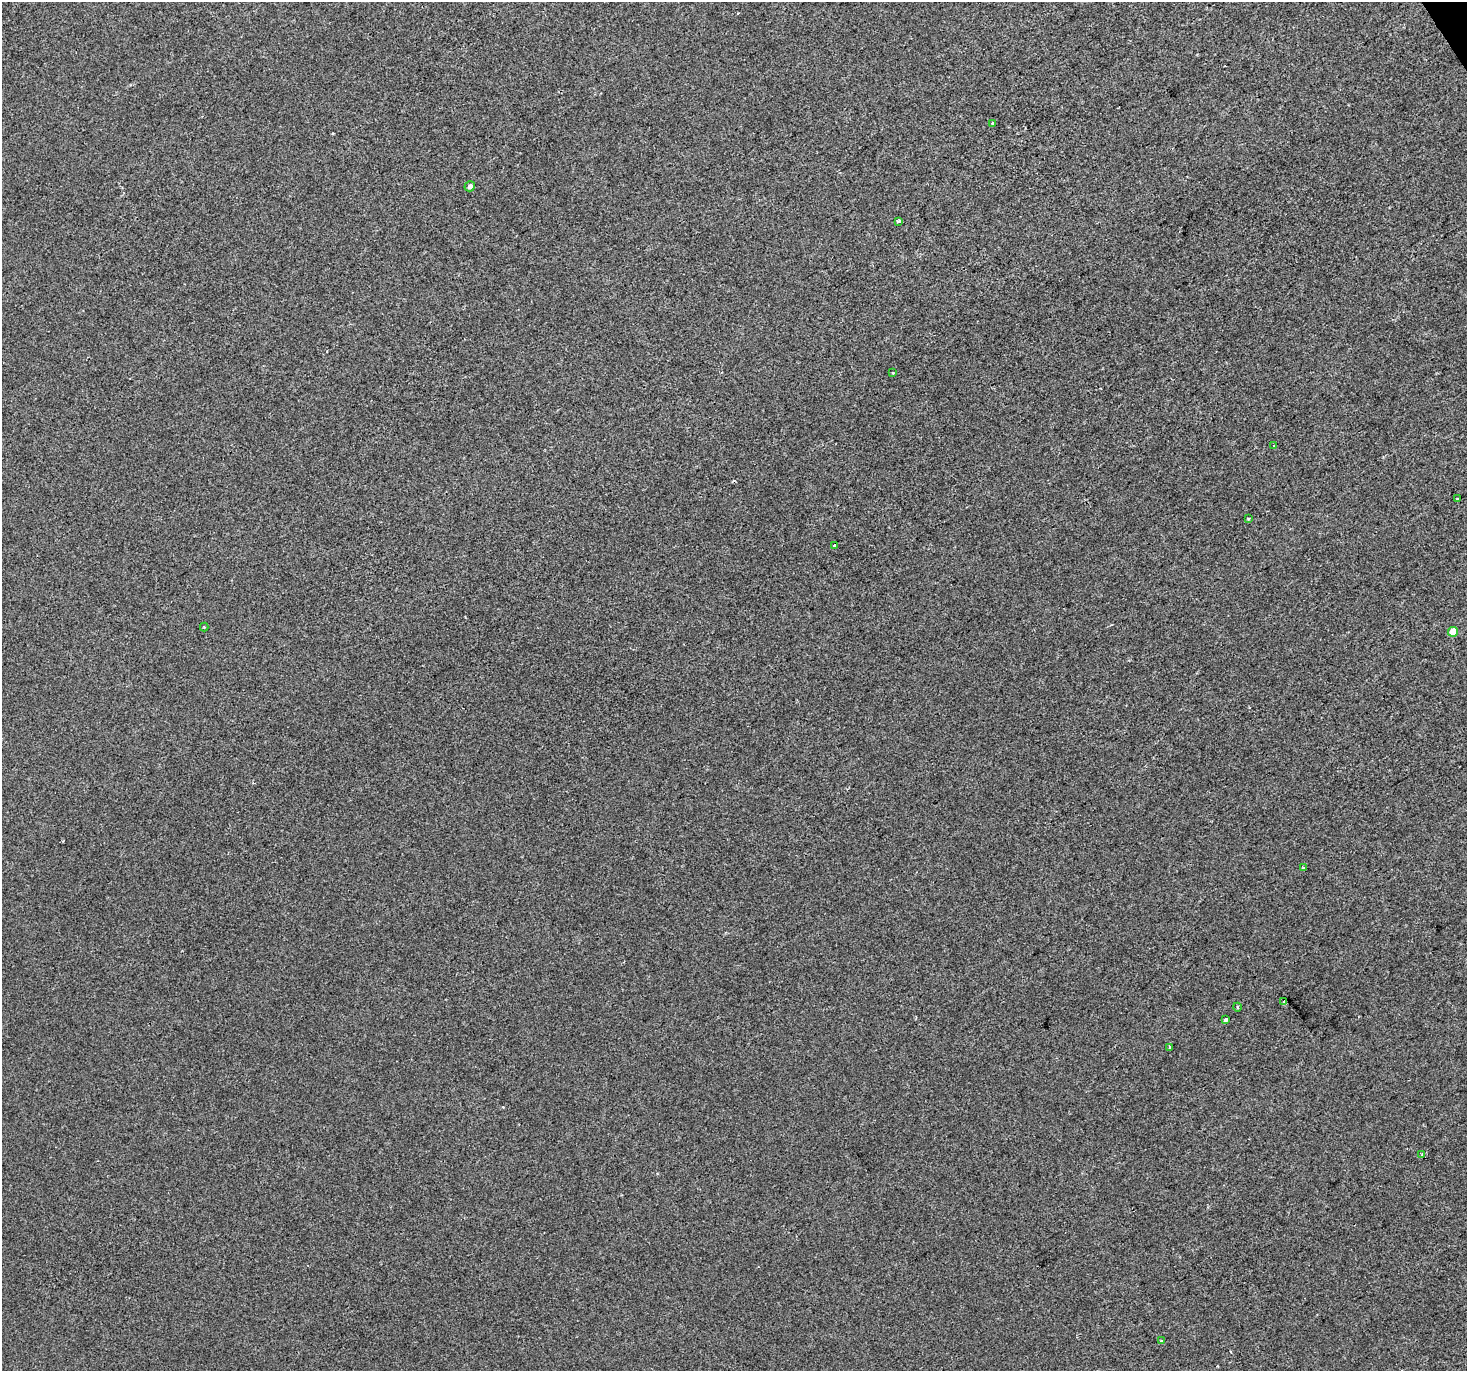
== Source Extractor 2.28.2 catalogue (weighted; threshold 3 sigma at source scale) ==
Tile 10 of 4 x 4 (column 2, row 3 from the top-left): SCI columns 1468-2932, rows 1543-2911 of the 5861 x 5763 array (HDU 1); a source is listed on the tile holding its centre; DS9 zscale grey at full resolution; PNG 1469 x 1373 px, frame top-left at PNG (2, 2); each listed source drawn as its Kron ellipse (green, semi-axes under 4 px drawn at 4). Shown black and unused: <1% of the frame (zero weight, under 2 of 3 exposures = <1% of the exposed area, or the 3 px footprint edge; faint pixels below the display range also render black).
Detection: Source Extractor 2.28.2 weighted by HDU 2 'WHT'; one run over the whole footprint, this tile lists its part. Background 4.53e-05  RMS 0.0042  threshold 0.0189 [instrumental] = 3 sigma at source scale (4.5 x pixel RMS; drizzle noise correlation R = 1.50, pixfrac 1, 0.0396/0.0396 arcsec/px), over >= 5 px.
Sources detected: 19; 2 cosmic-ray / hot-pixel residue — neither listed nor drawn; the other 17 listed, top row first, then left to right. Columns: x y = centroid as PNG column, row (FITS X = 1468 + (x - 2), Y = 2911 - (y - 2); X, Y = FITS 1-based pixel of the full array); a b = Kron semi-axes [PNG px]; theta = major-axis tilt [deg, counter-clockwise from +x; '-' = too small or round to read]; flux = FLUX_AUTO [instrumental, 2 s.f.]
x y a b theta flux
992 123 3 3 - 0.7
470 186 5 5 - 1.5
898 221 3 3 - 1.7
893 373 3 3 - 0.49
1274 446 3 2 - 0.79
1457 499 3 3 - 1.4
1248 519 3 3 - 0.49
834 545 3 3 - 1.8
204 627 4 4 - 0.47
1453 632 5 4 - 7.7
1303 867 3 3 - 1.8
1284 1001 3 3 - 1.7
1237 1007 4 3 - 0.36
1225 1020 4 3 - 2.7
1170 1047 4 3 - 1.7
1422 1154 4 3 - 0.59
1161 1341 4 4 - 0.52